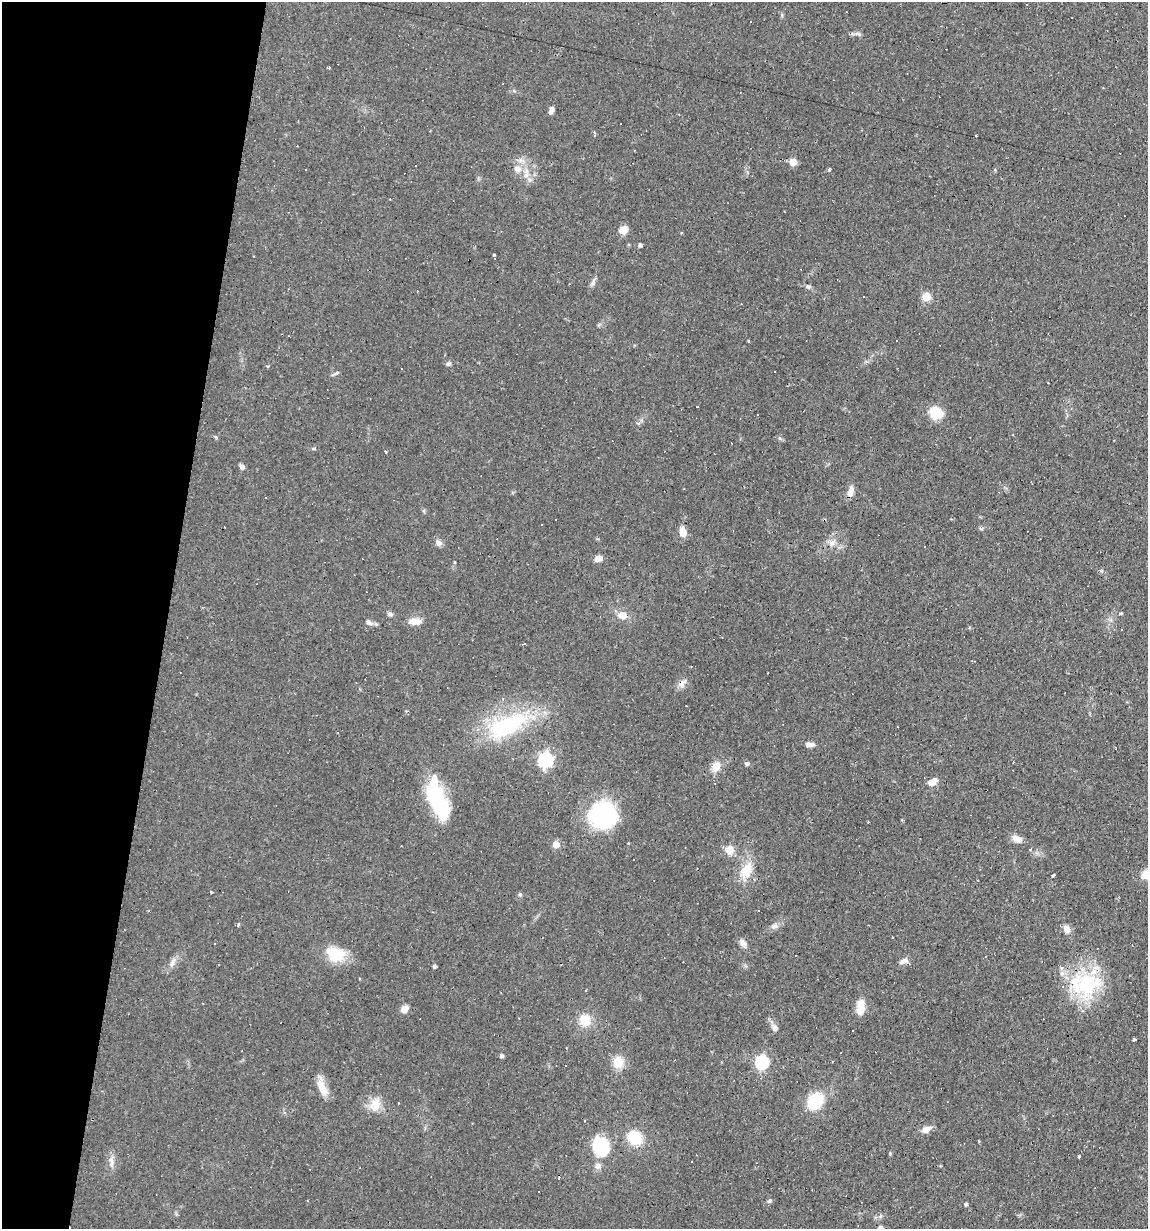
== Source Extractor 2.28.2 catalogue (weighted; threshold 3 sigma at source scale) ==
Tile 9 of 4 x 4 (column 1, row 3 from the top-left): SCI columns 116-1261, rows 1228-2454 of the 4932 x 4909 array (HDU 1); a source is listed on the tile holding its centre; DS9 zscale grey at full resolution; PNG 1150 x 1231 px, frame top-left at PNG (2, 2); no overlay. Shown black and unused: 14% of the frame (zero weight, under 2 of 3 exposures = <1% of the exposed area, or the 3 px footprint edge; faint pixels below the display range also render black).
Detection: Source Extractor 2.28.2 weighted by HDU 2 'WHT'; one run over the whole footprint, this tile lists its part. Background 0.0966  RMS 0.0058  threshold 0.0259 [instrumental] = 3 sigma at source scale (4.5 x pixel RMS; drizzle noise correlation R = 1.50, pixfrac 1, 0.05/0.05 arcsec/px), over >= 5 px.
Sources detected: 124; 38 cosmic-ray / hot-pixel residue — not listed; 3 inside a brighter listed object's ellipse — not listed separately; the other 83 listed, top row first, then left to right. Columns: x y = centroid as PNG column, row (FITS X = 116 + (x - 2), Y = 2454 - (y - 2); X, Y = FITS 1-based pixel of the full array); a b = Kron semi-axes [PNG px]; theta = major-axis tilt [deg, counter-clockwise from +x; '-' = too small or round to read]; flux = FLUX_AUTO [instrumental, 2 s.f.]
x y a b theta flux
858 34 9 5 -18 1.4
329 67 3 3 - 1.7
503 84 3 2 - 0.38
551 110 7 5 69 2.8
620 124 3 2 - 1.6
793 162 5 5 - 11
517 168 13 8 -29 5.2
829 170 5 3 - 1.2
623 230 8 7 - 6.9
640 245 4 4 - 1.5
494 255 3 3 - 1.8
593 283 9 4 81 1.5
808 286 7 6 - 1.2
926 297 5 5 - 20
748 341 3 2 - 0.65
448 364 7 5 28 1.2
267 366 4 2 - 0.74
336 373 8 4 14 1.2
936 413 11 10 - 16
757 415 3 3 - 6.6
386 452 3 2 - 0.63
242 466 7 6 - 1.5
850 491 14 7 73 3.9
265 497 3 3 - 0.86
555 520 3 3 - 7.1
683 532 10 7 -77 5.4
439 543 8 6 -43 2.8
831 543 9 8 - 3
598 558 8 6 16 3.9
1101 571 6 3 -19 0.75
390 614 8 5 -11 1.4
1120 614 6 3 -7 0.83
622 615 10 8 -19 5.8
415 621 15 8 -3 5
368 622 10 6 -40 2
524 644 5 2 - 0.59
682 683 14 8 44 3.4
506 726 62 28 27 53
810 744 12 6 2 2.4
545 760 7 6 - 110
747 763 6 5 - 1.4
716 767 11 9 63 6.4
932 782 13 7 30 4.5
437 800 45 17 -69 46
603 815 32 28 -2 50
1017 839 14 9 -31 3.8
556 844 5 5 - 9.2
730 850 9 8 - 6.5
746 871 24 13 64 12
1053 875 5 2 - 0.71
211 892 3 2 - 0.49
520 894 5 4 - 0.91
238 925 4 3 - 1.1
774 926 10 7 15 2.4
1067 929 10 7 -60 3.8
893 937 3 2 - 0.5
743 943 13 7 -50 3.1
335 954 23 18 -24 16
173 961 10 5 55 2.2
904 961 12 7 23 2.9
434 966 4 3 - 1.5
1086 984 37 33 24 45
860 1003 15 10 57 5.4
404 1009 8 6 40 4.8
518 1018 3 2 - 0.36
585 1020 13 12 - 11
775 1027 10 7 -58 2.5
1134 1039 3 3 - 0.97
501 1056 4 4 - 1.7
618 1062 12 12 - 9.2
762 1062 6 6 - 88
322 1086 21 10 -75 7.7
815 1101 15 12 51 24
375 1105 19 14 78 7.9
926 1129 10 7 23 4.1
634 1138 14 12 -29 19
601 1146 23 20 -68 23
890 1153 4 4 - 0.57
1079 1156 3 3 - 2.8
111 1162 16 6 -80 3.4
769 1201 7 4 71 0.9
966 1204 4 4 - 0.71
880 1227 7 6 - 1.7
Overlapping masked pixels (flux is a lower limit): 2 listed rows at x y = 682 683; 1086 984
Isophote crosses this tile's border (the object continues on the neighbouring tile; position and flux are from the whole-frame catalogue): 1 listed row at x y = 880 1227